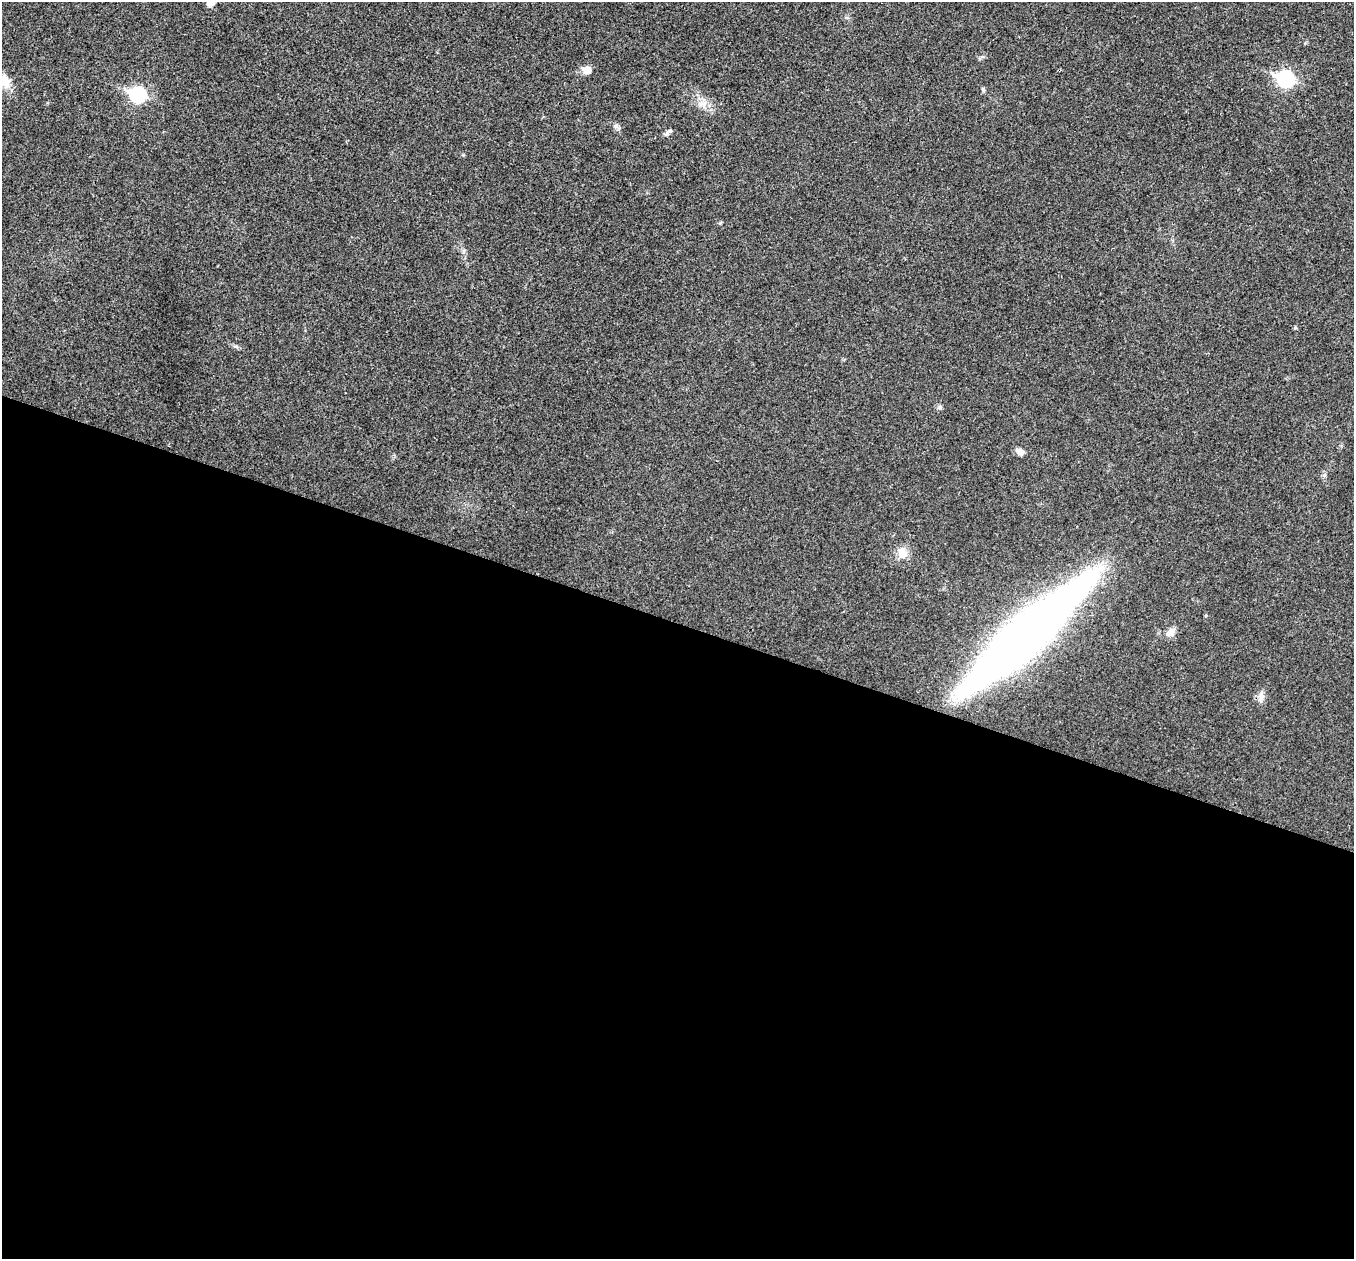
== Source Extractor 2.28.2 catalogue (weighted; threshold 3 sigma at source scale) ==
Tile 14 of 4 x 4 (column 2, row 4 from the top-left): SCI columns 1355-2706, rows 136-1392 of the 5416 x 5431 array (HDU 1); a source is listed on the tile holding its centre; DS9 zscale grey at full resolution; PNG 1356 x 1261 px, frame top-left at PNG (2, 2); no overlay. Shown black and unused: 51% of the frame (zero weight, under 3 of 4 exposures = <1% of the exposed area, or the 3 px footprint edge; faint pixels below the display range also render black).
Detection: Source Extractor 2.28.2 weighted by HDU 2 'WHT'; one run over the whole footprint, this tile lists its part. Background 0.0214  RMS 0.0052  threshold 0.0235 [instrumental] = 3 sigma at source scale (4.5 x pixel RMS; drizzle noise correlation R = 1.50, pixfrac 1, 0.05/0.05 arcsec/px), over >= 5 px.
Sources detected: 15; all 15 listed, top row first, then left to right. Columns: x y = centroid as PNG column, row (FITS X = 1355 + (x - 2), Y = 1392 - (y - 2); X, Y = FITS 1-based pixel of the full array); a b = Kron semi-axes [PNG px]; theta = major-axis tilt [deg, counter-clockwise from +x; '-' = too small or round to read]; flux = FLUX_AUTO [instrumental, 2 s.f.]
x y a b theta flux
210 3 11 9 11 2.6
587 70 6 6 - 7.4
1285 79 8 7 - 110
5 81 19 13 -72 6.4
138 94 8 7 - 85
703 104 12 6 4 3
616 126 7 6 - 1.4
667 133 8 6 73 1.4
1295 327 5 4 - 0.61
940 408 6 5 - 0.97
1020 452 10 7 -38 2.5
902 553 13 12 - 5.8
1170 632 13 9 43 3.3
1026 634 146 28 42 480
1261 695 15 6 85 2.7
Isophote crosses this tile's border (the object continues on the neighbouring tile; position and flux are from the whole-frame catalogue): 2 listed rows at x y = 210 3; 5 81
Unlisted compact peaks at least as high as the median listed source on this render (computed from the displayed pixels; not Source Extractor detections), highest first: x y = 983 89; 720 223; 236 346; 1324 475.